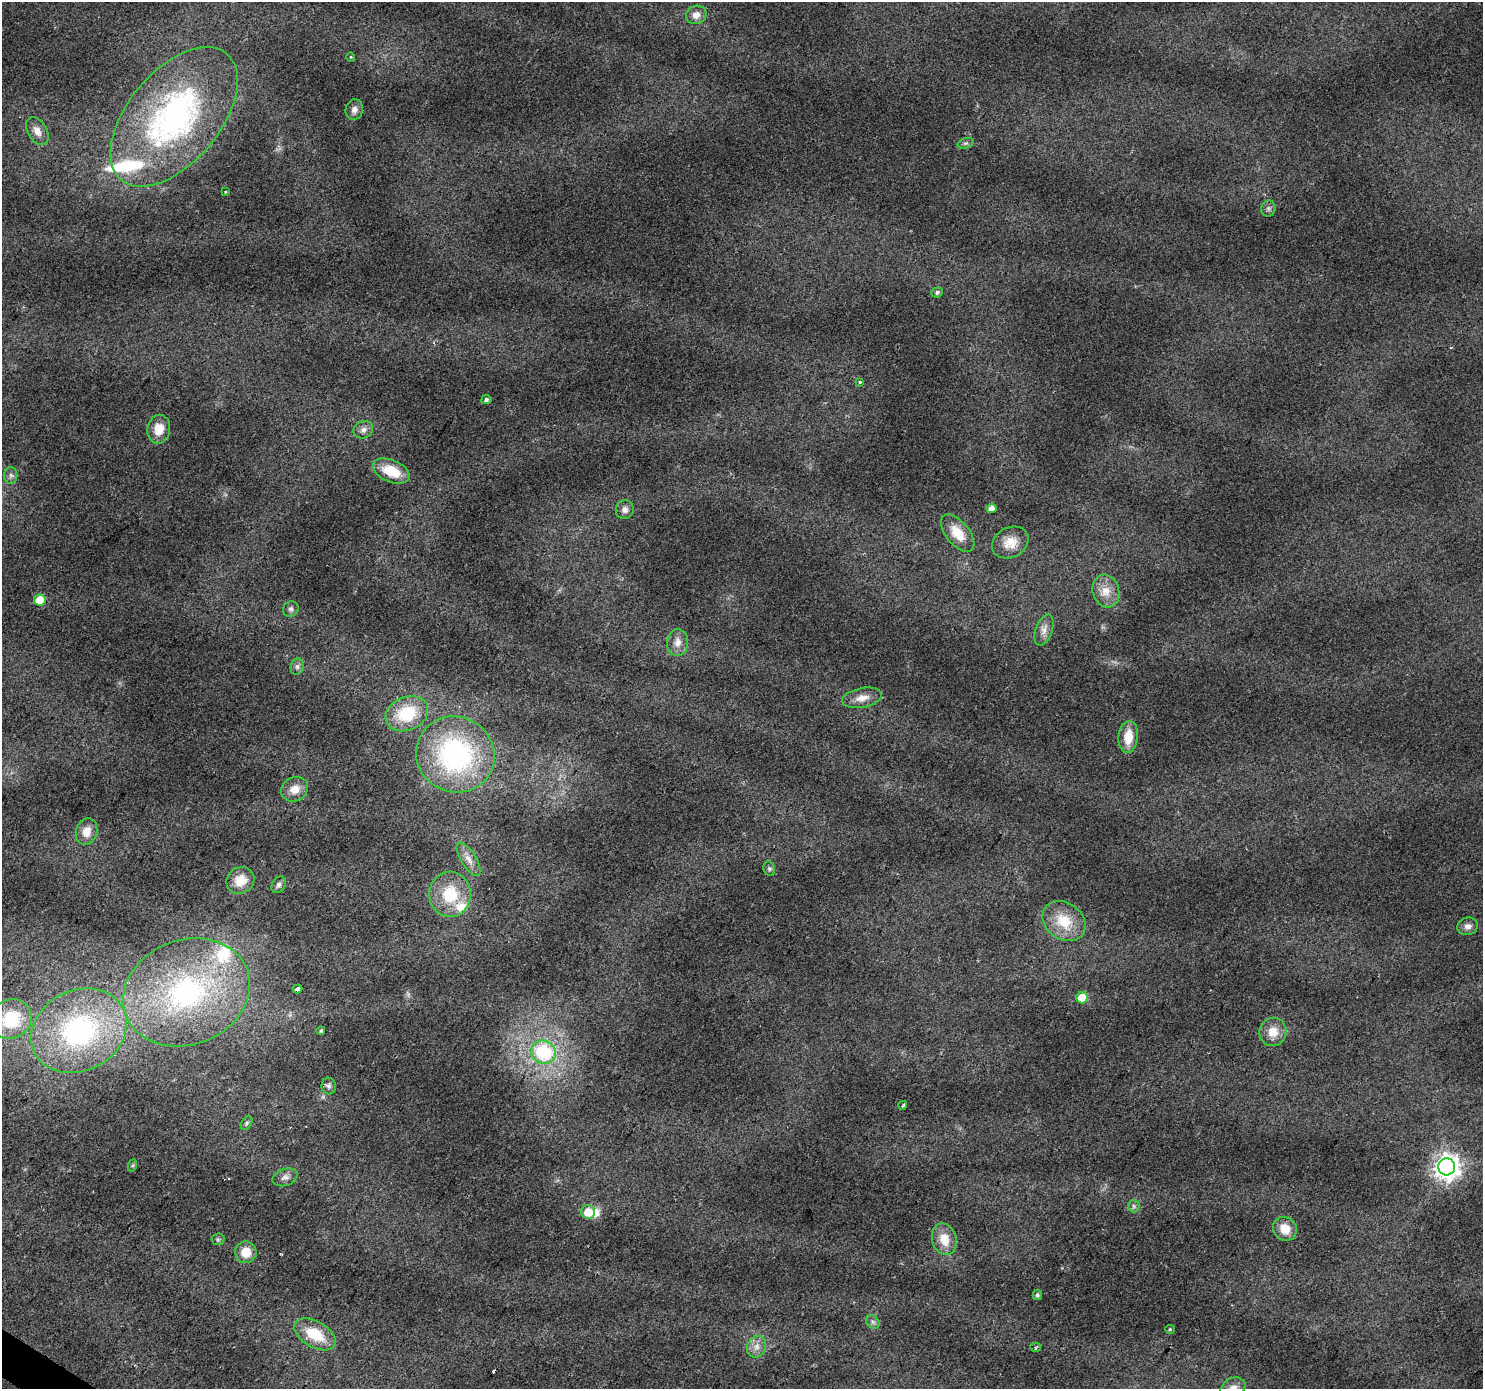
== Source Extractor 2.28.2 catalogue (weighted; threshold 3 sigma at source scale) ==
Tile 7 of 4 x 4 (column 3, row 2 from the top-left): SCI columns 2961-4441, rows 2957-4343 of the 5925 x 5982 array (HDU 1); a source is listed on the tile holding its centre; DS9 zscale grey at full resolution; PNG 1485 x 1391 px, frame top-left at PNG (2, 2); each listed source drawn as its Kron ellipse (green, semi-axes under 4 px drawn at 4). Shown black and unused: <1% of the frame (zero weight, under 2 of 3 exposures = <1% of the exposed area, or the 3 px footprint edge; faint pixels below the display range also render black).
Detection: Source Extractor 2.28.2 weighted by HDU 2 'WHT'; one run over the whole footprint, this tile lists its part. Background 0.0458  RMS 0.0074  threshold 0.0333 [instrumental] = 3 sigma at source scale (4.5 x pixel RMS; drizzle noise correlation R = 1.50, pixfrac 1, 0.0396/0.0396 arcsec/px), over >= 5 px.
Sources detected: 71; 1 inside a brighter object's white glare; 2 cosmic-ray / hot-pixel residue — neither listed nor drawn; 3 inside a brighter listed object's ellipse — not listed separately; the other 65 listed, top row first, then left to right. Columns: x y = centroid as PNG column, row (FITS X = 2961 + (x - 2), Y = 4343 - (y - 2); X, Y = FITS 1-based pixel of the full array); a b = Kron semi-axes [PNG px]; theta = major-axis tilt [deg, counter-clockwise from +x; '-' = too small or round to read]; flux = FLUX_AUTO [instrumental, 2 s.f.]
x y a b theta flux
696 15 10 9 - 5.5
351 57 5 4 - 0.74
354 110 10 8 75 3.8
174 117 82 46 50 210
37 131 15 9 -59 6.6
965 143 8 5 19 1.8
225 192 3 3 - 1
1268 208 8 7 - 2.3
937 292 6 5 - 2.1
860 382 4 3 - 1.7
486 400 5 4 - 2.1
159 429 14 11 80 12
363 430 10 8 22 3.7
391 471 19 11 -23 21
11 475 8 6 -90 2.4
991 508 5 4 - 6
625 510 9 9 - 4.1
958 533 22 11 -51 15
1010 542 19 15 30 11
1106 591 17 13 -74 11
40 600 6 5 - 22
291 609 8 7 - 2.2
1044 630 16 8 70 5.4
678 643 13 10 85 6.6
297 667 8 6 75 2.4
862 698 20 10 11 8.2
407 714 22 16 22 34
1128 737 16 9 83 14
455 754 40 37 -27 130
294 789 14 12 30 9
87 832 13 10 74 9.1
469 859 19 7 -58 6.1
769 869 7 5 -70 1.6
240 880 14 13 - 13
279 885 9 6 58 2.4
450 894 22 21 - 30
1064 921 23 18 -37 23
1468 926 10 8 16 3.8
297 989 5 4 - 8.4
187 992 65 52 20 170
1082 998 6 5 - 15
11 1019 21 19 37 38
79 1031 50 40 27 120
321 1031 4 3 - 1.1
1273 1032 14 13 - 11
543 1052 13 11 -26 48
329 1086 8 7 - 2.6
903 1105 4 3 - 4
247 1123 7 5 53 1.5
133 1165 6 4 71 0.97
1447 1167 8 8 - 740
285 1177 13 8 19 4.3
1134 1206 6 5 - 1.7
588 1212 7 6 - 12
1285 1229 12 11 - 12
218 1239 6 6 - 1.4
944 1239 16 12 -74 14
246 1252 11 10 - 12
1037 1295 5 4 - 1.4
873 1322 7 6 - 2.1
1170 1329 5 4 - 0.89
315 1334 23 13 -30 23
757 1347 11 9 63 5.4
1035 1347 5 4 - 1.3
1233 1388 13 10 32 6.2
Isophote crosses this tile's border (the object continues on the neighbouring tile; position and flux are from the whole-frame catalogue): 2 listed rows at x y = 11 1019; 1233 1388